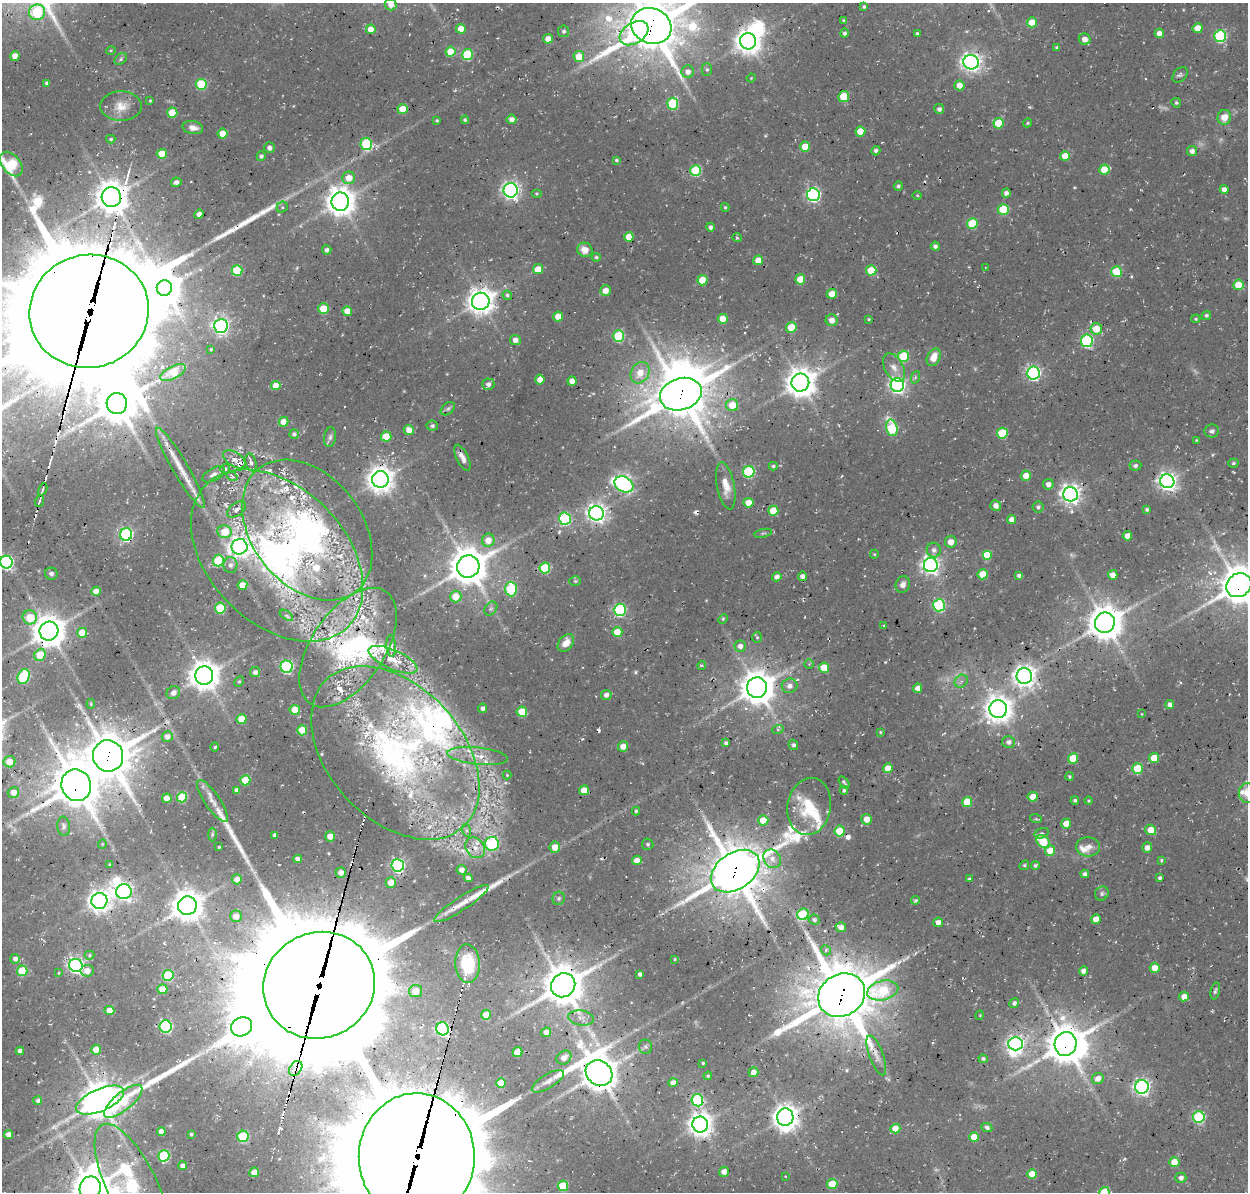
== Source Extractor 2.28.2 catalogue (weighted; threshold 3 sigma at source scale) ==
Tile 7 of 4 x 4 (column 3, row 2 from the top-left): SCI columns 2628-3873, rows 2702-3891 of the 5246 x 5340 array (HDU 1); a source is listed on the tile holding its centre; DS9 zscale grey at full resolution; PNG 1250 x 1194 px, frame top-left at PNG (2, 3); each listed source drawn as its Kron ellipse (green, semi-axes under 4 px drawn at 4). Shown black and unused: <1% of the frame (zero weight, under 3 of 4 exposures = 8% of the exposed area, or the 3 px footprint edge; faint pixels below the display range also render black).
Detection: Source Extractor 2.28.2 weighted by HDU 2 'WHT'; one run over the whole footprint, this tile lists its part. Background 0.0296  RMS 0.0039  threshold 0.0174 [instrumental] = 3 sigma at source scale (4.5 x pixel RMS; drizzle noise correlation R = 1.50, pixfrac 1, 0.0396/0.0396 arcsec/px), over >= 5 px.
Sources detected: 472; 10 too faint to see at this stretch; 4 inside a brighter object's white glare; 6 cosmic-ray / hot-pixel residue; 8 long thin detections or spike segments (spike, bleed or trail) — neither listed nor drawn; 34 inside a brighter listed object's ellipse — not listed separately; the other 410 listed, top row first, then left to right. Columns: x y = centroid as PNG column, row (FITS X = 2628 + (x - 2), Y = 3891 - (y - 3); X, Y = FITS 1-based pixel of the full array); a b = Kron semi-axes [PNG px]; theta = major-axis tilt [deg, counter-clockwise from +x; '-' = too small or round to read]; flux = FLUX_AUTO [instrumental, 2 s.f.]
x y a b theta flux
391 4 6 6 - 3.7
864 7 4 4 - 0.61
37 12 8 7 - 31
844 21 3 3 - 0.69
1032 22 5 5 - 7.1
651 26 21 17 -22 2200
1198 28 5 5 - 6.5
371 29 5 4 - 4.9
461 29 5 5 - 5.6
564 31 6 5 - 1.1
634 33 16 10 33 43
844 33 5 4 - 1.1
917 33 3 3 - 0.58
1159 33 4 4 - 2.9
1220 36 6 6 - 48
548 39 5 5 - 3.5
1085 39 6 5 - 3.2
748 41 8 8 - 460
1057 47 4 3 - 0.77
111 50 5 3 - 0.41
451 52 5 5 - 11
467 55 5 5 - 28
15 56 4 4 - 4.8
579 57 5 5 - 9.2
121 59 7 5 38 0.85
971 62 8 7 - 230
707 70 6 5 - 0.76
688 72 6 6 - 2.4
1180 75 9 6 46 1.1
751 78 4 3 - 0.32
47 83 4 4 - 1.2
201 84 5 5 - 28
959 85 5 5 - 4.1
844 96 5 5 - 13
150 101 4 3 - 0.48
1176 103 5 4 - 0.66
673 104 6 5 - 30
121 106 21 14 0 6.4
403 109 5 5 - 11
939 109 5 5 - 1.6
172 113 5 5 - 11
1224 117 7 6 - 5.2
512 119 5 5 - 2.2
437 120 3 3 - 0.61
465 120 4 4 - 0.63
998 123 5 5 - 12
1028 123 4 3 - 0.52
193 128 10 6 -11 3.1
860 131 5 5 - 8.6
223 134 5 5 - 7.3
111 139 5 4 - 0.66
366 144 6 6 - 34
805 147 5 5 - 8.2
269 148 5 5 - 1.6
876 151 5 4 - 0.93
1192 151 5 5 - 1.9
162 154 5 5 - 9.4
261 156 5 4 - 1.1
1065 156 5 5 - 5.7
616 160 4 3 - 0.65
11 164 14 9 -50 34
1104 170 5 5 - 9.3
696 171 5 5 - 31
349 178 6 6 - 5.3
176 182 5 4 - 1.9
898 186 4 4 - 0.87
511 190 7 7 - 170
1224 190 4 4 - 2.5
1006 193 4 4 - 1.7
536 194 5 4 - 0.53
813 195 6 6 - 88
917 195 5 3 - 0.4
111 197 10 9 - 720
340 202 9 9 - 610
282 207 6 5 - 0.65
725 207 4 3 - 0.53
1003 209 5 5 - 16
199 214 5 4 - 2.3
972 223 5 5 - 19
710 227 4 4 - 1.2
629 237 5 4 - 6
737 238 5 3 - 0.46
935 246 4 4 - 1.4
327 250 4 4 - 1.4
585 250 8 7 - 4.4
596 257 4 4 - 0.72
758 260 5 5 - 5.5
985 267 4 3 - 0.4
538 269 5 5 - 5.8
237 270 5 5 - 20
871 270 5 5 - 14
1117 272 5 5 - 20
800 279 5 5 - 10
703 280 5 5 - 10
1238 285 5 5 - 9.2
164 288 8 7 - 790
605 291 5 5 - 3.9
832 294 5 5 - 5.3
507 295 5 4 - 0.8
481 301 9 8 - 470
323 309 5 5 - 12
89 311 60 56 16 17000
347 311 5 5 - 6.7
1206 315 5 4 - 0.86
558 316 5 5 - 5.6
723 319 5 5 - 8.1
869 319 3 3 - 0.41
1196 319 4 3 - 0.49
832 320 6 6 - 2.9
221 326 7 7 - 140
791 327 5 5 - 11
1096 329 6 5 - 8.1
619 336 6 5 - 31
515 340 5 5 - 2.5
1087 341 6 6 - 54
211 349 3 3 - 0.45
903 356 6 5 - 21
934 357 9 6 67 5.5
894 367 15 9 -61 3.9
173 372 14 6 27 17
640 373 11 9 60 6.3
1033 373 6 6 - 110
916 377 6 4 69 0.7
540 379 5 4 - 3.8
572 381 4 4 - 3
800 383 9 8 - 670
488 384 6 5 - 1.7
897 385 7 6 - 150
276 386 4 4 - 5.4
681 394 21 16 17 1800
117 404 10 10 - 1300
732 405 6 6 - 8.1
448 409 8 5 38 0.99
284 422 5 4 - 5.4
432 426 5 5 - 1.1
892 428 8 5 -76 32
409 430 5 5 - 4
1212 431 7 6 - 1.2
1002 433 5 5 - 21
294 434 5 4 - 0.96
330 437 10 6 81 1.4
386 437 5 5 - 9.5
1196 440 4 3 - 0.39
462 458 14 6 -64 2.8
234 459 12 7 -33 2.6
251 462 9 5 -76 1.5
1233 463 5 4 - 0.76
773 466 4 4 - 0.7
1135 466 6 5 - 1
180 468 46 7 -60 8.9
225 469 5 5 - 0.86
749 472 6 5 - 41
214 474 12 6 29 2.1
232 476 6 4 -33 0.66
1026 476 5 5 - 5.1
380 479 8 8 - 470
1167 481 7 7 - 200
624 484 10 7 -30 110
1048 484 5 5 - 2.2
726 486 24 9 -79 5.5
43 489 6 3 63 0.6
1070 494 7 7 - 250
40 501 6 3 67 0.55
748 503 5 4 - 6.4
996 505 5 5 - 2.8
1038 507 5 5 - 1.1
237 509 11 6 36 2
1147 510 4 3 - 0.85
773 511 5 5 - 11
597 513 7 7 - 230
565 519 6 6 - 46
1012 520 4 4 - 3.2
307 530 78 55 -52 130
225 532 7 6 - 11
763 533 9 3 12 0.74
126 534 6 6 - 77
1127 536 5 4 - 4.6
488 540 6 6 - 4.9
951 542 6 5 - 3.9
239 547 8 8 - 230
934 550 7 7 - 1.7
874 554 4 4 - 0.4
987 555 5 5 - 8.7
277 556 100 68 -45 180
218 561 6 5 - 27
6 562 6 6 - 82
230 565 8 7 - 1.8
931 565 7 7 - 190
468 566 11 11 - 1100
545 568 5 5 - 25
51 574 6 6 - 1.5
983 574 5 5 - 10
1019 575 4 3 - 1.2
1113 575 5 4 - 3.2
802 576 4 4 - 2.2
777 577 4 4 - 2.2
575 581 6 5 - 0.72
903 584 8 7 - 2.2
242 585 5 5 - 5.9
1239 585 13 11 36 1200
511 589 7 6 - 30
96 591 5 4 - 4.3
456 597 6 6 - 7.2
939 605 6 6 - 50
220 608 5 5 - 21
491 609 7 5 52 1
620 610 6 6 - 58
286 615 7 4 -35 0.87
30 617 7 7 - 16
723 619 5 3 - 0.59
1105 623 10 10 - 910
884 626 3 3 - 0.46
49 631 9 9 - 800
617 632 5 5 - 9
82 633 5 5 - 8.3
757 637 5 5 - 0.62
566 643 10 7 50 4.7
391 646 11 5 -86 1.4
740 646 6 5 - 2.4
348 647 68 36 56 60
40 655 6 5 - 13
393 660 26 9 -24 7.9
809 664 5 5 - 0.45
702 665 4 3 - 0.5
287 667 6 6 - 58
824 668 5 5 - 10
255 672 5 5 - 1.8
24 676 8 5 68 36
204 676 9 9 - 680
1024 676 8 8 - 310
239 681 5 4 - 0.58
961 681 7 6 - 1.2
790 686 8 7 - 2.4
757 688 10 10 - 890
918 688 4 4 - 3.2
173 693 7 6 - 2.2
606 695 5 5 - 1.9
91 704 5 4 - 0.45
1170 705 4 4 - 2
483 708 5 4 - 1.5
998 709 9 8 - 530
295 710 5 5 - 10
522 712 5 5 - 13
1142 714 3 2 - 0.24
241 719 5 5 - 9.3
778 729 6 4 18 0.55
302 730 5 5 - 11
880 732 3 3 - 0.41
167 736 5 5 - 2.8
1009 742 6 6 - 1.7
726 743 4 3 - 0.99
793 745 5 4 - 1
623 746 5 5 - 3.7
215 747 4 3 - 0.51
395 753 101 66 -47 150
108 756 16 15 - 1700
478 756 30 8 -6 7.2
1073 758 5 5 - 12
1154 758 5 5 - 8.9
9 762 6 5 - 5.2
888 768 5 4 - 6.4
1137 768 5 5 - 16
507 775 4 4 - 0.36
1069 777 4 4 - 0.61
245 780 5 5 - 11
844 782 7 3 -53 0.8
76 785 16 14 -70 1600
237 790 4 4 - 1.4
584 790 5 5 - 6.2
844 790 4 3 - 0.86
13 792 6 5 - 4.5
1247 793 10 8 -89 4.9
182 797 5 5 - 24
1033 797 5 5 - 6.9
167 798 5 4 - 4.9
1075 800 4 4 - 0.87
212 801 25 7 -55 5.4
1089 801 4 4 - 0.44
967 802 5 5 - 11
809 807 29 22 81 18
636 811 4 3 - 0.62
867 819 5 5 - 4.6
1036 819 6 3 -17 0.5
763 820 5 5 - 7.2
1066 824 5 4 - 6.7
64 826 9 6 -83 1.3
466 830 6 4 -72 0.88
1151 830 5 5 - 7.3
840 831 5 5 - 14
1042 833 7 5 17 0.95
212 834 7 3 -90 0.62
275 835 4 4 - 1.5
330 836 5 5 - 4.9
1043 842 8 5 -44 16
102 844 5 3 - 0.34
492 844 7 7 - 31
648 844 6 5 - 0.92
219 847 3 3 - 0.42
555 847 6 5 - 5
1088 847 12 9 -2 3.3
1147 847 5 5 - 2.5
475 848 11 9 -54 3.8
1050 851 5 5 - 7
298 859 4 4 - 2.1
772 859 10 8 -56 3.3
637 860 5 4 - 3.8
1161 860 4 3 - 0.59
109 865 3 2 - 0.43
398 865 6 6 - 78
1024 865 5 4 - 0.62
1035 865 4 4 - 0.82
462 870 5 4 - 2.6
735 871 27 18 34 1900
341 873 5 5 - 2.7
1085 874 4 4 - 1.4
468 878 4 4 - 2.4
1160 878 4 3 - 1
237 879 5 5 - 3.3
969 879 4 3 - 0.58
391 883 5 5 - 4.8
124 892 8 7 - 150
1102 893 7 6 - 1
559 898 7 6 - 0.95
916 900 4 4 - 0.72
99 901 8 8 - 320
461 904 32 6 33 6.4
187 906 9 9 - 720
803 914 6 5 - 34
236 916 6 5 - 3.5
1096 919 5 4 - 5.8
814 920 5 5 - 1.1
938 922 5 4 - 2.7
841 927 5 5 - 2.7
826 950 5 4 - 0.81
89 955 5 4 - 0.44
15 959 5 5 - 1.6
675 959 3 3 - 0.39
467 964 19 12 -87 23
76 965 7 6 - 140
1155 968 5 5 - 5.3
22 971 5 5 - 19
87 971 6 6 - 3.3
1084 971 4 4 - 3.4
58 973 3 3 - 0.44
640 974 4 4 - 1.3
168 975 5 5 - 25
319 985 56 53 26 16000
563 985 12 11 - 1300
162 989 5 5 - 6.9
883 990 16 9 13 22
416 991 6 6 - 5.1
1215 991 9 4 76 0.91
842 995 24 21 30 2600
1184 996 5 5 - 3.6
1014 1003 5 4 - 1
109 1010 5 4 - 4.5
486 1015 5 5 - 8.8
980 1015 5 3 - 0.36
581 1018 13 7 -9 2.6
166 1027 6 6 - 60
242 1027 11 9 27 360
443 1029 6 6 - 73
546 1032 5 4 - 2.1
1016 1044 7 6 - 130
1066 1044 12 11 - 1100
645 1047 7 6 - 1.1
96 1050 5 5 - 6
20 1051 4 4 - 2.1
517 1052 5 5 - 7.7
876 1055 21 7 -70 3.1
564 1058 8 6 37 3.1
983 1059 4 4 - 1
703 1063 3 3 - 0.47
296 1068 8 5 53 2.4
753 1072 5 4 - 3.3
599 1073 14 12 -37 1000
708 1076 4 4 - 0.6
1098 1079 6 5 - 3.4
548 1081 18 7 31 2.8
501 1083 5 5 - 10
673 1083 4 4 - 3.4
1142 1087 7 7 - 140
100 1100 26 11 24 1100
697 1100 6 6 - 43
38 1101 4 4 - 1.1
123 1101 23 9 39 24
785 1117 9 8 - 440
1199 1117 6 6 - 47
700 1124 8 8 - 390
987 1128 5 4 - 1.2
895 1129 5 5 - 9.7
161 1132 4 4 - 2.9
9 1134 4 4 - 2.9
191 1134 3 3 - 0.71
243 1136 5 5 - 34
974 1137 5 5 - 7.3
164 1156 6 5 - 35
417 1157 64 58 89 15000
1174 1162 5 5 - 8.7
183 1166 4 4 - 2
254 1172 5 5 - 4.1
724 1172 5 5 - 3.2
1032 1174 5 5 - 7.4
785 1176 3 2 - 0.25
1181 1178 5 5 - 2
832 1184 5 5 - 14
132 1186 68 25 -64 46
563 1186 5 5 - 18
90 1188 12 10 79 980
1104 1192 5 5 - 18
Overlapping masked pixels (flux is a lower limit): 30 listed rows (the first 20) at x y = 651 26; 111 197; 89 311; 1087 341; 681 394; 380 479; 624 484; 307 530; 126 534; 277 556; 1239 585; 1105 623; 348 647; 395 753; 108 756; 76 785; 735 871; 319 985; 563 985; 842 995
Isophote crosses this tile's border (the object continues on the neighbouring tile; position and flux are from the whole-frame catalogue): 12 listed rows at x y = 391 4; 37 12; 651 26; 11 164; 89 311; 6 562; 1239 585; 1247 793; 417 1157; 132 1186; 90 1188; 1104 1192